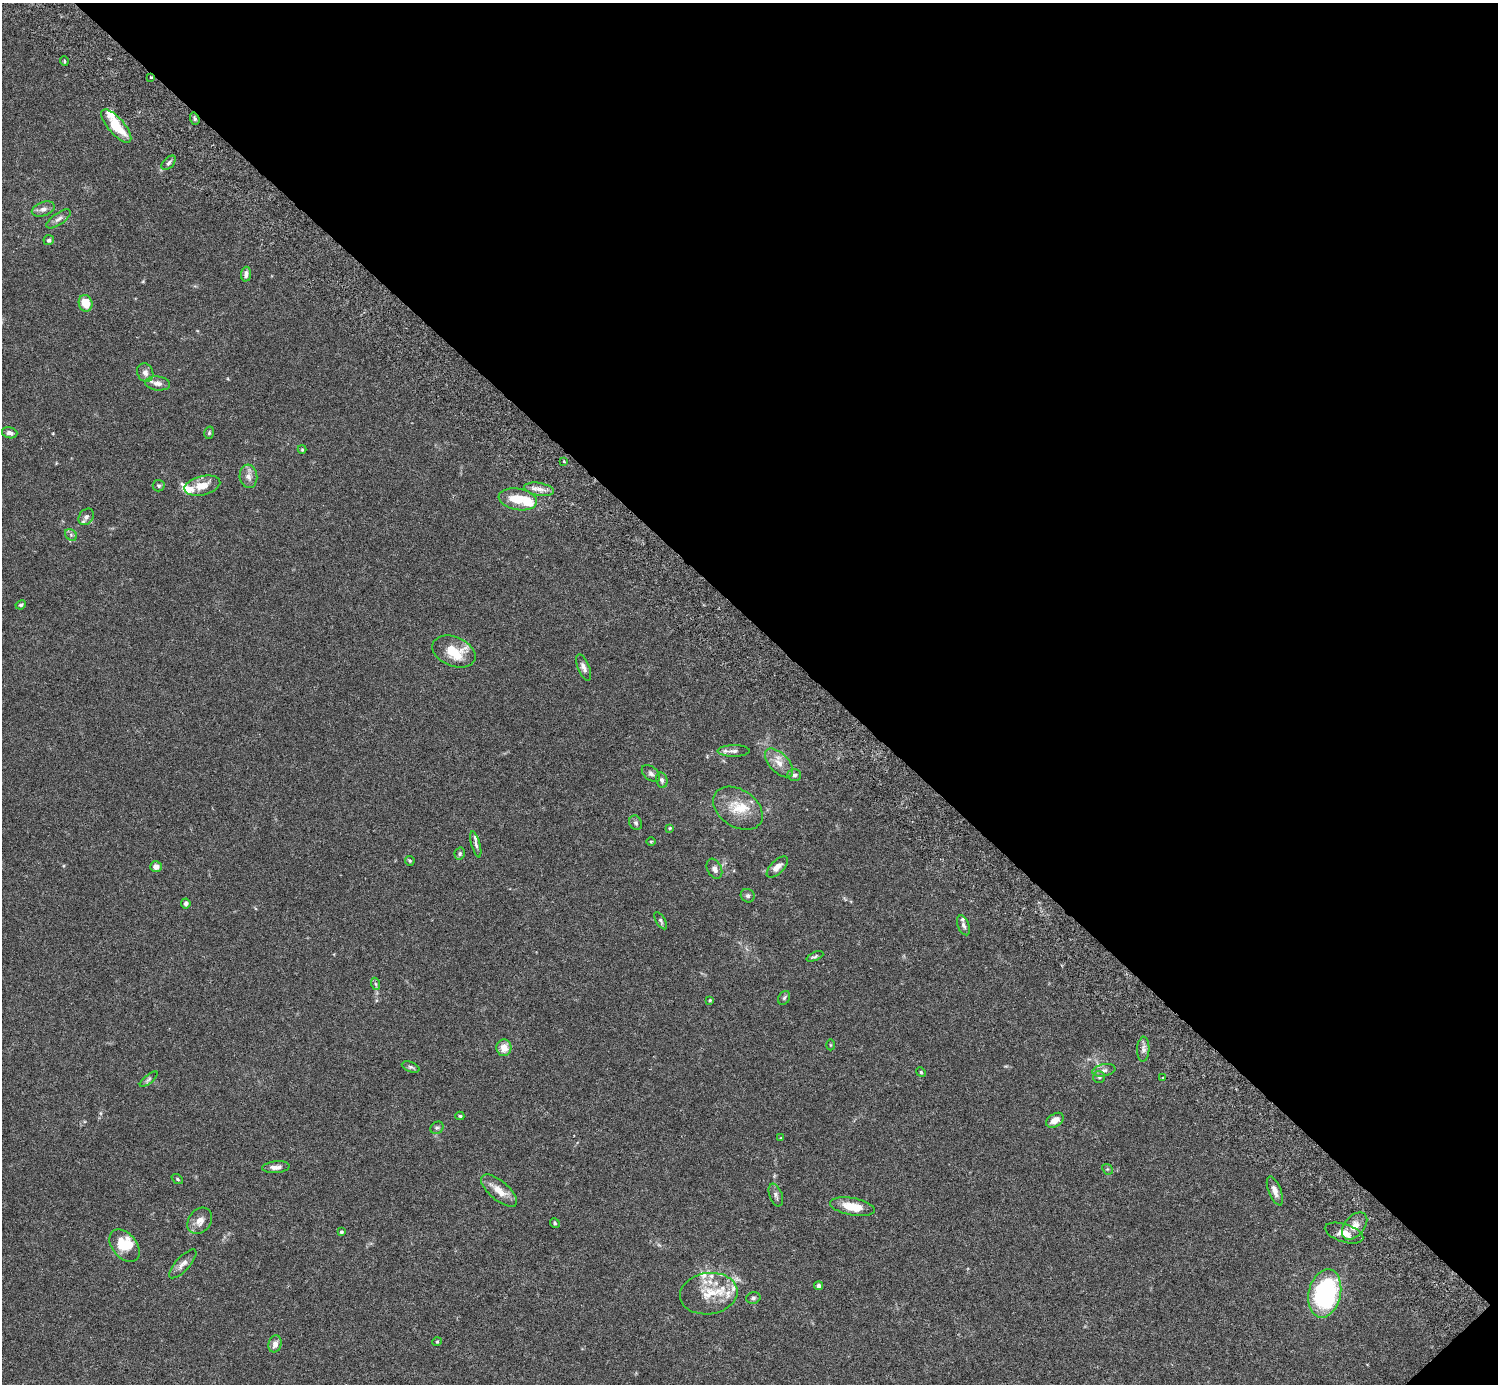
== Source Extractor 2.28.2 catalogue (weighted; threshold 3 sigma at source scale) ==
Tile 8 of 4 x 4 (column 4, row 2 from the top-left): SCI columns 4531-6026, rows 2967-4348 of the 6074 x 6074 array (HDU 1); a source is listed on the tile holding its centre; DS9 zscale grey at full resolution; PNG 1500 x 1386 px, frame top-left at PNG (2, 3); each listed source drawn as its Kron ellipse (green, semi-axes under 4 px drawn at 4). Shown black and unused: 45% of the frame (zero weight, under 3 of 6 exposures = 3% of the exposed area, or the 3 px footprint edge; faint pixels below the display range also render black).
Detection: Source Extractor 2.28.2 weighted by HDU 2 'WHT'; one run over the whole footprint, this tile lists its part. Background 0.0147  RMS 0.002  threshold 0.0081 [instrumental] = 3 sigma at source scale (4.09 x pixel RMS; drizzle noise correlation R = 1.36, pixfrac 0.8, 0.05/0.05 arcsec/px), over >= 5 px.
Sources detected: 95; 1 inside a brighter object's white glare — neither listed nor drawn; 12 inside a brighter listed object's ellipse — not listed separately; the other 82 listed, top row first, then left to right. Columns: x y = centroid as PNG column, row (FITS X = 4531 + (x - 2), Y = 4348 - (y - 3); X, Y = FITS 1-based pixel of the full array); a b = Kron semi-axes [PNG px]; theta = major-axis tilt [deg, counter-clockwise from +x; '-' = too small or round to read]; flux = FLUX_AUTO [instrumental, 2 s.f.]
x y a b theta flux
64 61 5 3 - 0.18
151 77 3 2 - 0.21
195 119 6 4 -72 0.35
116 126 21 8 -49 5.2
169 163 9 5 46 0.45
43 209 12 7 19 0.78
58 219 14 6 35 0.77
49 240 5 5 - 0.37
246 274 7 5 86 0.78
86 303 8 6 -75 3.2
145 373 9 8 - 0.85
158 383 12 7 -7 0.93
10 433 8 5 -15 0.69
209 433 6 5 - 0.3
302 449 4 4 - 0.16
564 461 3 3 - 0.19
248 476 12 9 -86 1.1
159 486 6 6 - 0.32
202 486 18 9 14 2.4
539 489 15 6 -10 1.1
518 499 19 10 -10 4
86 517 9 7 53 0.67
71 535 6 5 - 0.4
21 605 5 4 - 0.34
454 652 22 14 -23 5.3
584 667 14 6 -67 0.8
733 751 16 5 1 0.75
779 763 18 9 -46 1.8
651 773 10 6 -40 0.6
794 775 7 6 - 0.44
662 780 8 5 -77 0.49
738 808 27 18 -33 4.5
636 823 7 6 - 0.42
670 828 4 4 - 0.17
651 841 5 3 - 0.21
476 844 13 4 -74 0.53
460 854 6 5 - 0.35
410 861 5 4 - 0.25
156 867 6 5 - 1.1
777 867 13 6 45 1.2
714 869 10 7 -65 0.87
748 896 7 6 - 0.42
186 903 5 4 - 0.56
661 921 9 4 -60 0.37
963 925 10 5 -69 0.58
815 956 9 3 23 0.3
376 984 6 4 -70 0.28
784 998 7 5 61 0.36
710 1000 4 4 - 0.2
830 1045 5 3 - 0.16
504 1048 8 7 - 1.9
1143 1049 12 6 87 0.78
411 1067 9 5 -21 0.37
1104 1070 12 6 11 0.73
921 1072 5 4 - 0.21
1099 1077 6 6 - 0.33
1163 1078 4 3 - 0.23
149 1079 11 4 41 0.42
460 1116 4 3 - 0.22
1055 1120 10 6 32 1.5
437 1128 7 6 - 0.35
781 1138 4 3 - 0.22
276 1167 14 6 5 1.1
1107 1169 6 4 -43 0.25
177 1179 6 4 -38 0.23
499 1191 22 9 -40 2.3
1275 1191 15 6 -68 1.1
776 1195 12 6 -69 0.59
852 1207 22 8 -10 3.6
200 1221 14 11 52 1.5
555 1223 5 4 - 0.26
1355 1226 16 10 50 1.8
341 1232 4 3 - 0.25
1344 1233 20 9 -18 1.9
125 1246 18 12 -49 4.3
183 1264 18 7 47 1.1
819 1286 4 4 - 0.42
1325 1293 24 16 77 27
709 1294 29 20 8 4.9
753 1298 7 5 15 0.4
437 1342 4 4 - 0.19
275 1344 8 6 74 0.99
Overlapping masked pixels (flux is a lower limit): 1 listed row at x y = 151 77